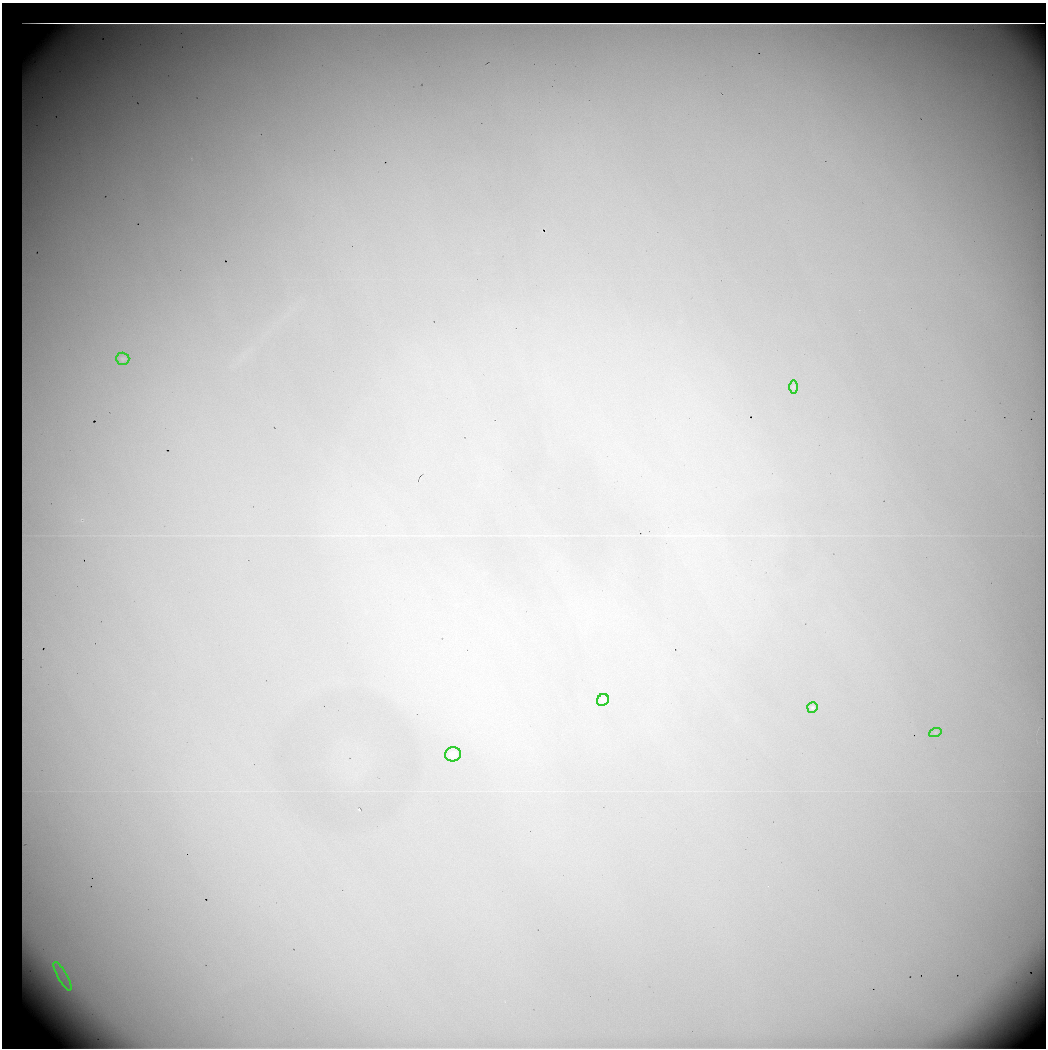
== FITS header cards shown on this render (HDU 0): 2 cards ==
NAXIS1  =                 1044 / No. of pixels in X
NAXIS2  =                 1046 / No. of pixels in Y

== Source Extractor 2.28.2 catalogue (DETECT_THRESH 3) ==
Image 1044 x 1046 px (HDU 0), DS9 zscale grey, 1 PNG px = 1 image px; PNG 1048 x 1050 px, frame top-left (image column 1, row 1046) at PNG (2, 3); each listed source drawn as its Kron ellipse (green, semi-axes under 4 px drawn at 4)
Background 33700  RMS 290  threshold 869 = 3 sigma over >= 5 px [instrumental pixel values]
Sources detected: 9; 2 with non-positive FLUX_AUTO (blend fragments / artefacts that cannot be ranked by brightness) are neither listed nor drawn; the other 7 listed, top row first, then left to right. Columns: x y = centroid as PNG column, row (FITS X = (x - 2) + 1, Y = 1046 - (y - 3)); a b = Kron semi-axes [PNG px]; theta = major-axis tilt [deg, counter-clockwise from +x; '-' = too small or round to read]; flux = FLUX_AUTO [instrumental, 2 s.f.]
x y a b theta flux
123 359 7 6 - 49000
794 387 7 4 -90 29000
603 700 6 5 - 34000
812 707 5 5 - 35000
935 733 6 4 20 25000
453 754 8 7 - 140000
62 976 16 4 -61 170000
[2 non-positive-flux detections neither listed nor drawn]